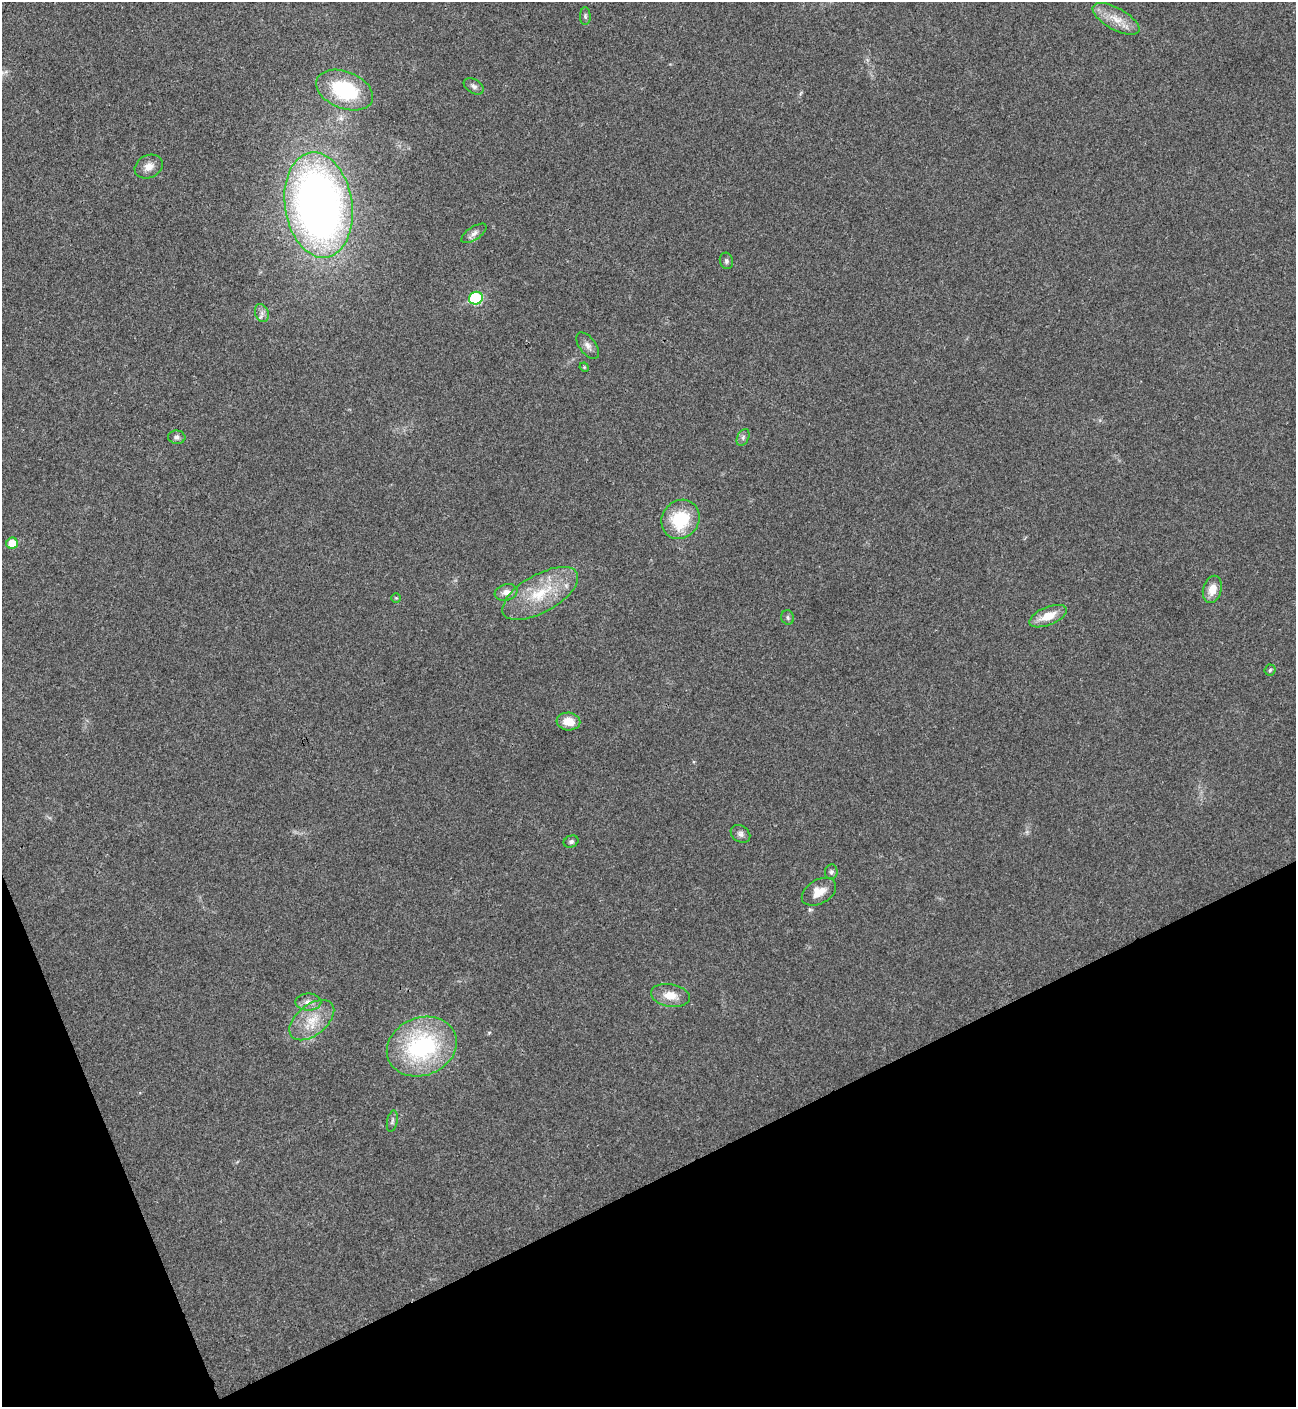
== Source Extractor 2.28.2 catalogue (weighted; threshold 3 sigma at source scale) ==
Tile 14 of 4 x 4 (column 2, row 4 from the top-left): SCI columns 1582-2875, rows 3-1407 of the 5618 x 5630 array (HDU 1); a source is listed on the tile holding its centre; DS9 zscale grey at full resolution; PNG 1298 x 1409 px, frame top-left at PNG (2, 2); each listed source drawn as its Kron ellipse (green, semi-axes under 4 px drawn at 4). Shown black and unused: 20% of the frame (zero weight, under 3 of 4 exposures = <1% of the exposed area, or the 3 px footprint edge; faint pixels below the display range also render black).
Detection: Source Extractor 2.28.2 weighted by HDU 2 'WHT'; one run over the whole footprint, this tile lists its part. Background 0.0199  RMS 0.004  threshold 0.0181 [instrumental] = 3 sigma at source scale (4.5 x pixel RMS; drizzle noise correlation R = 1.50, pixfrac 1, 0.05/0.05 arcsec/px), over >= 5 px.
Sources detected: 33; all 33 listed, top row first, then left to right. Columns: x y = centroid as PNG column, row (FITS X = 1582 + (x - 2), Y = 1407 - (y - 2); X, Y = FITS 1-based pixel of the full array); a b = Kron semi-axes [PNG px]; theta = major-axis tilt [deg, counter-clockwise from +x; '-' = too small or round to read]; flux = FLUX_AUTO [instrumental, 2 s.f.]
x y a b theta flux
585 16 9 5 -90 0.91
1116 19 26 11 -30 7.1
474 86 11 7 -31 1.5
345 90 30 18 -22 32
149 167 15 11 26 3.7
319 205 53 33 -81 280
474 233 14 6 33 1.9
726 261 8 6 -77 1.1
476 298 7 6 - 31
262 313 9 6 -70 1.8
588 346 15 8 -54 2.2
584 367 5 4 - 0.39
177 437 8 6 -5 1.4
743 437 9 5 65 1.1
680 519 20 18 53 20
12 543 6 5 - 7.4
1212 589 14 9 75 5.1
506 592 11 8 16 2.9
540 593 42 19 29 19
396 598 4 4 - 0.45
1048 616 20 9 23 7.4
788 617 7 6 - 0.96
1270 670 5 5 - 0.63
568 721 12 9 -5 5.8
740 834 10 8 -33 1.6
571 842 7 6 - 1.1
831 872 7 6 - 1
819 892 18 12 30 5.9
670 995 19 11 -10 6.3
308 1002 13 8 -1 2.9
312 1020 26 15 39 11
422 1047 36 29 22 55
392 1121 11 5 78 1.2